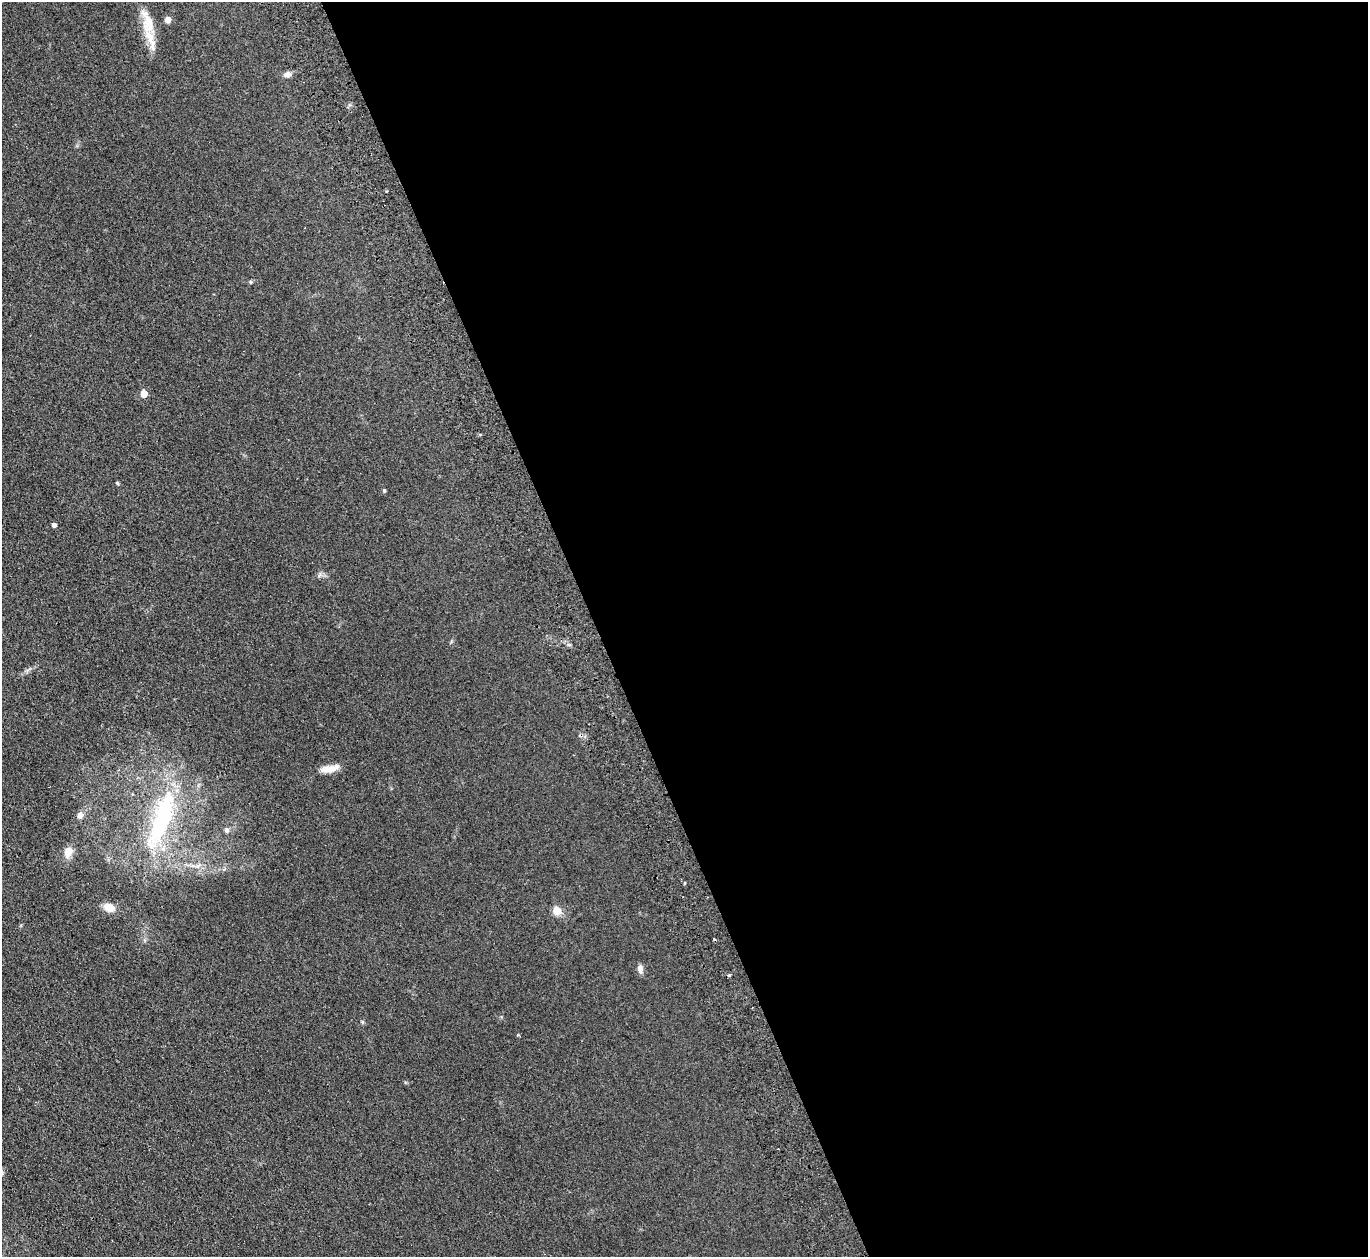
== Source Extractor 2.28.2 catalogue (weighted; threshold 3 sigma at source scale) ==
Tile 8 of 4 x 4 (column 4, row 2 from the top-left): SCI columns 4155-5520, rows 2685-3939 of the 5574 x 5496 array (HDU 1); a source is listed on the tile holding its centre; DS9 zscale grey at full resolution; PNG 1370 x 1259 px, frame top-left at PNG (2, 2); no overlay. Shown black and unused: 57% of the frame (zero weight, under 2 of 3 exposures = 3% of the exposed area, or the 3 px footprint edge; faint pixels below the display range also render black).
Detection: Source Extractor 2.28.2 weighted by HDU 2 'WHT'; one run over the whole footprint, this tile lists its part. Background 0.0465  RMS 0.0085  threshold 0.038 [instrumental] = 3 sigma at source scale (4.5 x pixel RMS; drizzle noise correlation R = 1.50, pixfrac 1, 0.05/0.05 arcsec/px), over >= 5 px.
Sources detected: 24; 2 cosmic-ray / hot-pixel residue — not listed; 1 inside a brighter listed object's ellipse — not listed separately; the other 21 listed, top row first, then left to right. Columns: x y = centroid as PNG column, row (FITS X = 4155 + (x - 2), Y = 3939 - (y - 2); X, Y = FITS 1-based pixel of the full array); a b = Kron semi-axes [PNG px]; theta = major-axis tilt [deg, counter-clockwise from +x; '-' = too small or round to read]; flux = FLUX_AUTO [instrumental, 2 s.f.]
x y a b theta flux
168 20 6 5 - 4.7
148 23 29 15 -89 17
287 74 10 7 9 3.4
250 282 6 4 -90 0.81
144 393 5 5 - 14
117 483 4 4 - 0.93
384 490 5 4 - 1.1
54 525 4 4 - 3.1
569 645 6 4 -1 1.2
329 769 20 8 7 8.9
80 815 6 6 - 4.7
161 820 82 20 71 89
227 830 7 6 - 1.9
68 852 13 9 72 7.8
198 866 8 6 35 2.6
684 883 3 3 - 0.98
109 907 13 8 -21 9.3
557 911 5 5 - 23
640 969 10 6 -84 4
730 974 3 3 - 4.4
517 1034 4 3 - 0.91